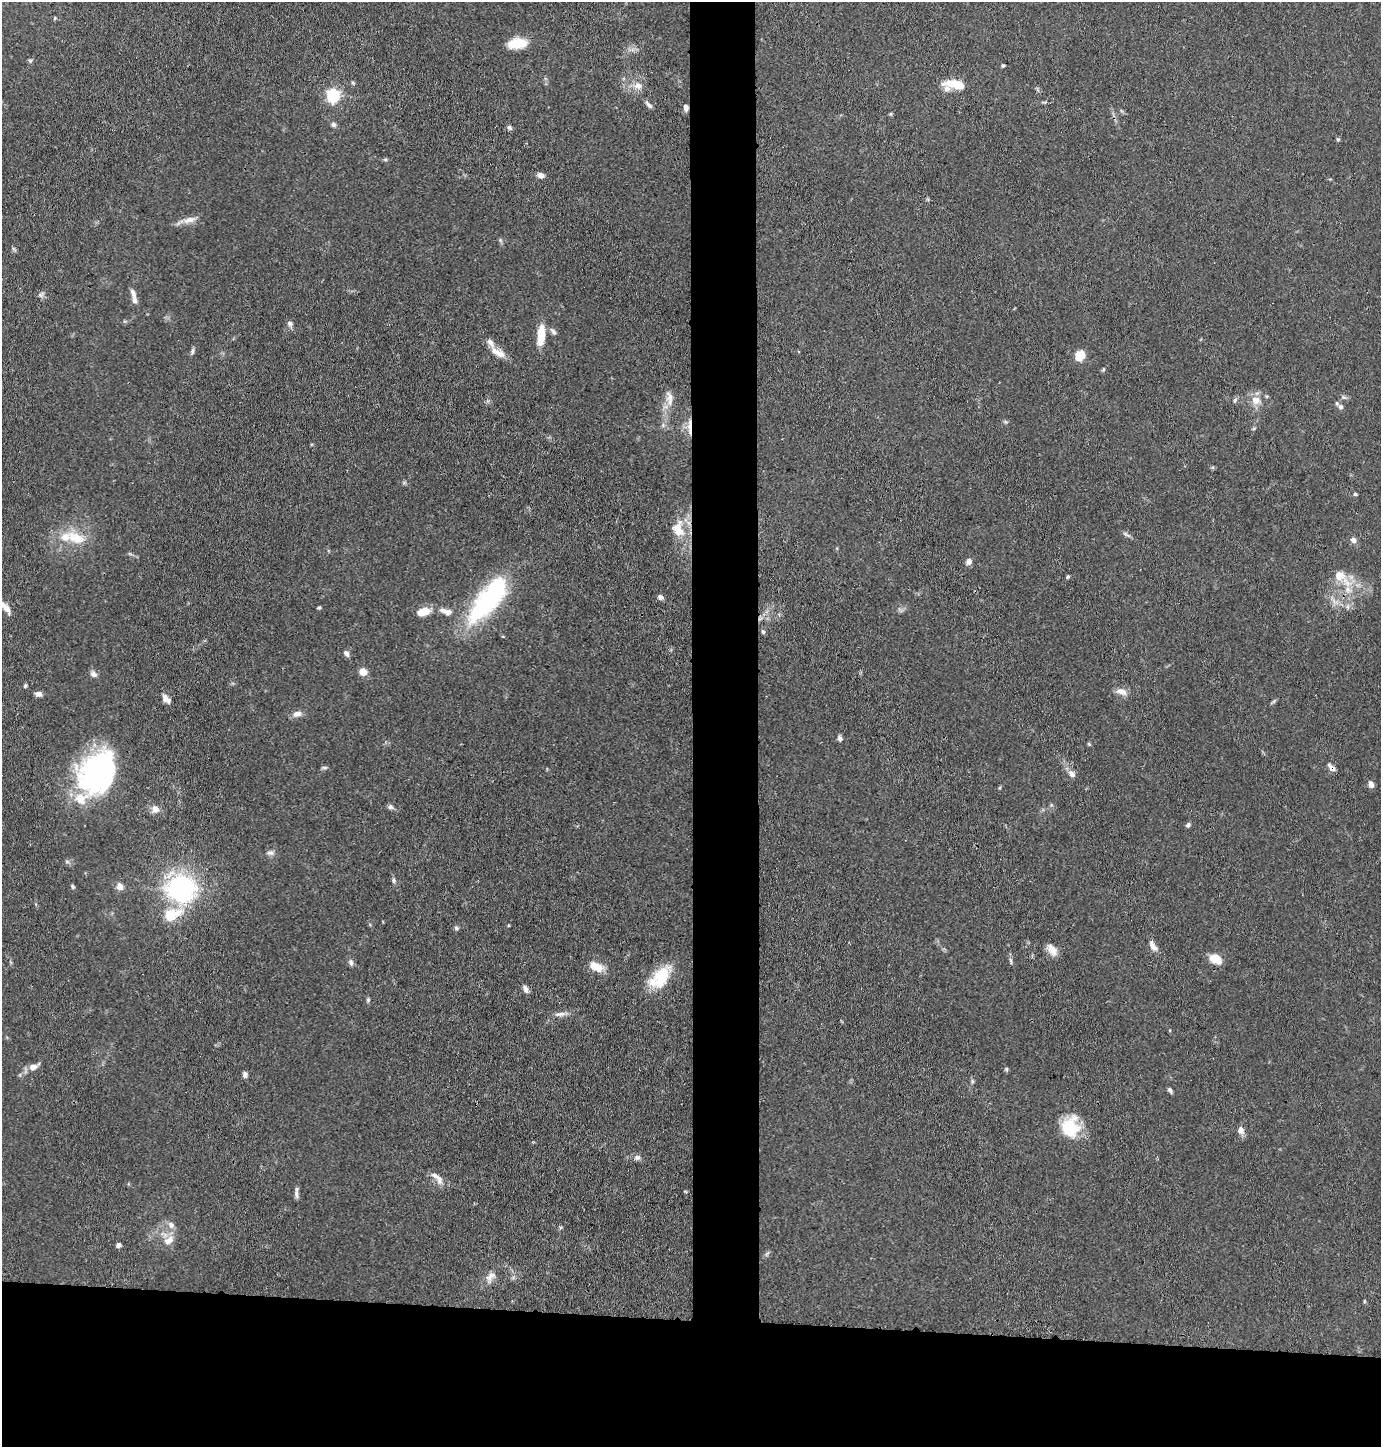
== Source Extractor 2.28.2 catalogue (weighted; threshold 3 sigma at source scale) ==
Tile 8 of 3 x 3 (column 2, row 3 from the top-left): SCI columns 1487-2865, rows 3-1447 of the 4365 x 4342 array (HDU 1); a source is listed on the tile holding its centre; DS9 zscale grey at full resolution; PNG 1383 x 1449 px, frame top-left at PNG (2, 2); no overlay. Shown black and unused: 13% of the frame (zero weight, under 3 of 4 exposures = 1% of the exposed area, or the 3 px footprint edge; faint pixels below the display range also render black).
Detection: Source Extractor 2.28.2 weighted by HDU 2 'WHT'; one run over the whole footprint, this tile lists its part. Background 0.0703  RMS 0.0042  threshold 0.0187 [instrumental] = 3 sigma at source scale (4.5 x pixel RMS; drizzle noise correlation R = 1.50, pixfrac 1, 0.05/0.05 arcsec/px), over >= 5 px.
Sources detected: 118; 1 inside a brighter object's white glare — not listed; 11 inside a brighter listed object's ellipse — not listed separately; the other 106 listed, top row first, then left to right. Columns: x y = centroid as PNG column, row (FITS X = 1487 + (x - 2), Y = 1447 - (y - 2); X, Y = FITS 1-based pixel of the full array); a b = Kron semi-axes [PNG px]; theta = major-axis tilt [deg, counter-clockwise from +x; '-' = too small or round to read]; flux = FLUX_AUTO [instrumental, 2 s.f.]
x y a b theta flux
55 18 5 4 - 0.48
517 43 20 11 6 9.8
30 60 6 5 - 0.73
1003 66 4 3 - 0.61
353 83 6 4 -44 0.59
955 84 24 9 -9 10
638 86 14 10 0 3.7
333 95 6 6 - 77
648 104 12 5 -47 1.4
686 108 8 6 -86 1.6
891 114 5 5 - 0.53
333 124 7 6 - 1.2
509 127 7 5 -45 0.96
1338 139 5 5 - 0.58
385 160 6 4 19 0.58
541 175 8 6 -16 2.2
189 220 20 8 14 3.8
14 249 8 3 -45 0.62
41 294 10 7 29 1.2
133 294 15 6 -67 2.1
290 324 10 7 -67 1.5
553 332 11 6 -57 1.4
541 335 23 8 85 9.6
192 351 9 4 75 1
498 353 23 8 -28 4.7
1080 355 11 9 58 6.6
1103 369 6 4 71 0.54
669 398 21 9 -86 4.4
1235 400 8 5 63 1
1256 400 13 11 -29 4.8
1341 407 7 7 - 1.2
1005 422 8 4 -9 0.63
690 427 25 4 -89 3.5
1254 429 6 3 19 0.49
1212 467 6 4 -18 0.56
1355 494 4 4 - 0.67
677 527 25 12 56 7.1
1126 534 13 4 -27 1.2
76 538 31 16 -19 12
1353 540 8 7 - 1.9
130 554 7 4 -19 0.64
969 561 8 6 45 1.9
1068 577 5 4 - 0.6
1347 582 23 11 -44 7.5
660 597 6 5 - 1.7
488 599 68 24 51 57
1348 607 8 4 82 1
6 608 15 8 -54 3.8
319 608 5 4 - 0.58
446 611 22 9 -15 4.8
423 612 14 8 17 7.4
763 632 7 5 -71 0.78
346 653 8 6 -56 1.4
363 672 6 6 - 6.4
93 674 10 7 -41 1.8
25 686 5 4 - 0.65
1122 692 14 8 -16 3.4
38 694 8 6 -12 1.8
166 699 12 7 -46 2.7
1273 702 10 4 42 0.72
297 714 12 8 14 2.5
840 738 6 5 - 1.4
1089 744 6 4 -45 0.51
324 768 8 4 0 0.74
1332 768 12 6 -45 2.1
98 773 46 36 56 81
1072 774 10 8 -42 2.2
1371 784 8 6 -68 2
1051 805 5 4 - 0.61
390 807 7 7 - 1.1
155 809 9 9 - 3.1
1188 825 6 5 - 1.1
270 853 11 7 0 1.6
393 880 7 6 - 1
72 886 6 4 -50 0.74
120 886 8 7 - 2.7
181 889 11 10 - 230
172 914 28 15 24 13
456 928 7 5 -5 0.78
1153 946 15 7 -57 3
1052 950 16 9 -51 3.9
1215 959 14 9 -33 6.3
1011 961 11 4 -81 0.97
351 962 9 6 -70 1.3
596 966 17 9 -22 7.1
661 976 30 18 59 16
526 989 10 6 -59 1.8
368 1000 6 4 71 0.67
561 1014 20 5 6 2.4
33 1067 14 7 25 3.3
1006 1069 5 4 - 0.62
245 1074 6 5 - 1.5
972 1081 6 4 -49 0.64
1170 1090 6 4 -50 1.2
1071 1128 30 21 74 14
1241 1130 11 8 -76 2.5
637 1158 9 7 12 1.5
439 1180 13 8 -81 2.5
297 1194 11 5 -82 1.6
171 1225 8 7 - 2.3
170 1239 13 11 74 4.2
118 1245 5 5 - 1.4
767 1254 9 3 45 0.75
490 1277 17 10 56 3.8
513 1277 7 4 20 0.76
1364 1301 6 3 90 0.45
Overlapping masked pixels (flux is a lower limit): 3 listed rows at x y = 686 108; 690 427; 1332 768